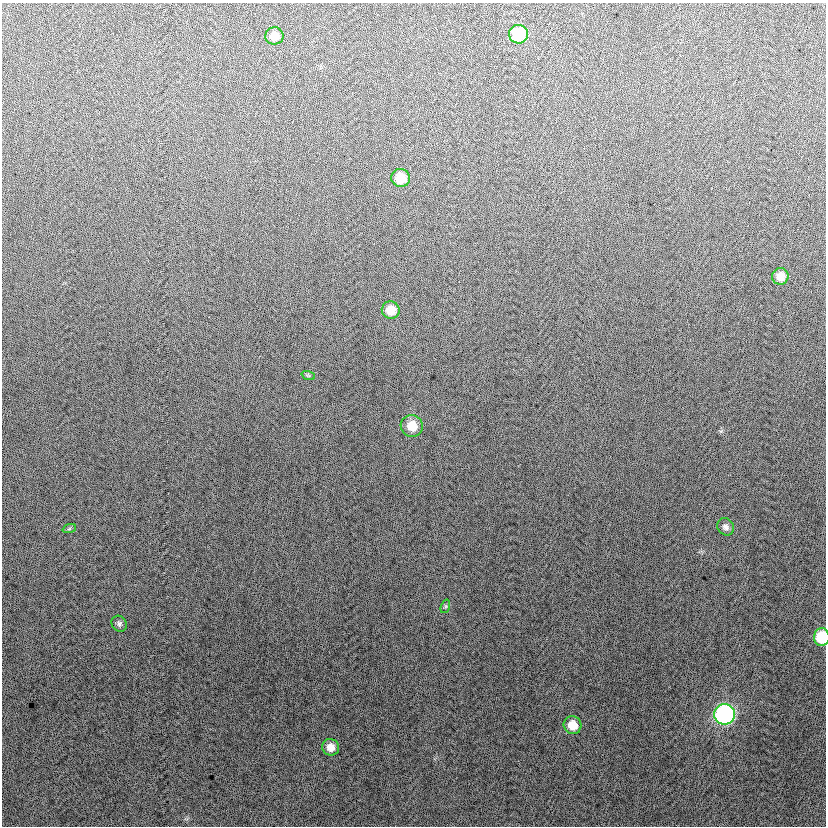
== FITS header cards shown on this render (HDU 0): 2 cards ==
NAXIS1  =                  824
NAXIS2  =                  824

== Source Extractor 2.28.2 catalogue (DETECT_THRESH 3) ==
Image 824 x 824 px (HDU 0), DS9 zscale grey, 1 PNG px = 1 image px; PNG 828 x 828 px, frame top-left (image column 1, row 824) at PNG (2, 3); each listed source drawn as its Kron ellipse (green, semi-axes under 4 px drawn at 4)
Background 9.89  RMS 13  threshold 40.1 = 3 sigma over >= 5 px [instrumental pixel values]
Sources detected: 15; all 15 listed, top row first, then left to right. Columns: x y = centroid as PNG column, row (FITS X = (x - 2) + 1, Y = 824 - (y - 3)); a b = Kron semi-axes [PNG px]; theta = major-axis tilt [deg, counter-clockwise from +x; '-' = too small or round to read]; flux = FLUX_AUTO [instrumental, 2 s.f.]
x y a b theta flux
519 34 9 9 - 46000
274 36 9 8 - 9800
401 178 9 9 - 20000
780 276 8 8 - 9900
391 310 9 8 - 15000
308 375 7 4 -19 1400
412 426 11 11 - 16000
726 527 9 8 - 4000
69 529 7 4 19 1500
445 606 7 4 70 1500
119 624 8 7 - 2900
822 637 9 8 - 36000
724 714 10 10 - 210000
573 725 9 8 - 14000
331 747 8 8 - 9100
At the frame edge (FLAGS 8, measured only in part): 1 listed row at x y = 822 637